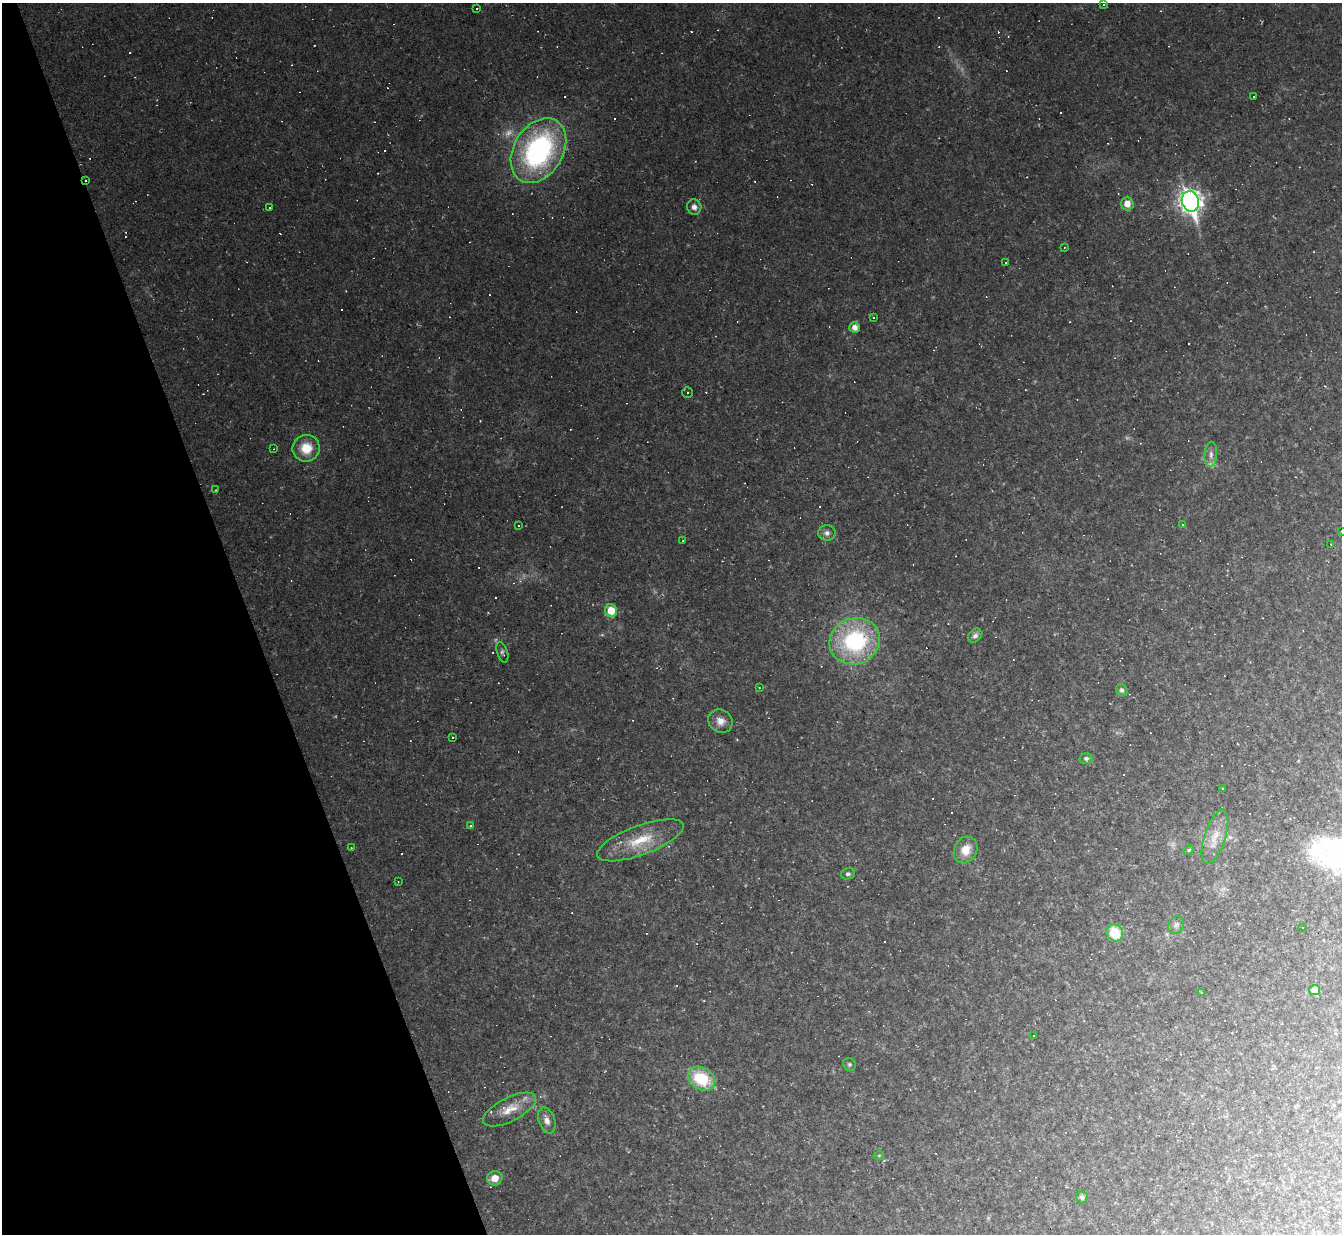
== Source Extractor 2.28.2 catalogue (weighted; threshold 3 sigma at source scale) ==
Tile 5 of 4 x 4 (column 1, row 2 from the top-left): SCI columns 1-1340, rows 2736-3967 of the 5360 x 5344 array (HDU 1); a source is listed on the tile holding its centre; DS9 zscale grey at full resolution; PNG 1344 x 1236 px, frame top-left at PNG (2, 3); each listed source drawn as its Kron ellipse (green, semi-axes under 4 px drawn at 4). Shown black and unused: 19% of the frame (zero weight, under 2 of 3 exposures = <1% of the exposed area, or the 3 px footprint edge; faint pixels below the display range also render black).
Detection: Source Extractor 2.28.2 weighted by HDU 2 'WHT'; one run over the whole footprint, this tile lists its part. Background 0.0701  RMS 0.0083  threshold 0.0376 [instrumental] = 3 sigma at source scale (4.5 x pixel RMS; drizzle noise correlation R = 1.50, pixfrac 1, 0.05/0.05 arcsec/px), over >= 5 px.
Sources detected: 114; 2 too faint to see at this stretch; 57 cosmic-ray / hot-pixel residue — neither listed nor drawn; the other 55 listed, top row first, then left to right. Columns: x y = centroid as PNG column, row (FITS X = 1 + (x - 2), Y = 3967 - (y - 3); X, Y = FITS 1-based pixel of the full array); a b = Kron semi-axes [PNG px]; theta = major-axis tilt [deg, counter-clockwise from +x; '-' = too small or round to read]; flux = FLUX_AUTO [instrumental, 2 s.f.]
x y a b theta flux
1104 5 3 3 - 1.7
476 9 3 3 - 2.5
1253 97 3 2 - 1.2
538 151 35 24 58 170
86 180 3 2 - 1.2
1190 201 10 8 -71 570
1127 204 7 6 - 7.8
269 207 3 2 - 1.1
694 207 8 7 - 4.3
1064 247 4 3 - 0.63
1006 263 3 2 - 0.56
873 317 3 3 - 4.1
855 327 5 5 - 5.8
687 392 5 5 - 1.6
306 448 13 13 - 18
274 449 3 2 - 0.66
1211 454 12 6 86 4.5
215 490 3 2 - 0.5
1183 525 3 2 - 0.62
518 526 3 2 - 0.59
1341 531 3 3 - 0.63
827 533 8 8 - 3.6
683 541 3 2 - 0.5
1331 544 3 2 - 0.58
611 610 6 6 - 15
975 636 8 6 42 2.7
855 641 25 23 20 94
502 652 10 5 -72 2
759 687 2 2 - 0.67
1122 690 6 5 - 2.6
720 721 13 11 -38 7.2
452 738 3 3 - 1.9
1086 758 6 5 - 1.8
1222 788 2 2 - 0.54
471 825 3 3 - 1.8
1215 837 28 10 72 14
640 840 46 14 20 31
351 848 2 2 - 0.44
966 850 14 11 65 11
1189 850 5 4 - 1.2
848 874 7 5 13 2
398 882 3 2 - 0.55
1176 925 9 7 59 2.9
1302 928 3 3 - 2.8
1115 933 8 8 - 26
1315 990 5 5 - 8
1202 993 4 3 - 0.7
1034 1035 2 2 - 0.71
849 1064 7 6 - 1.7
701 1079 14 11 -31 37
509 1110 29 12 27 14
547 1120 13 8 -71 5.3
879 1155 5 3 - 0.73
495 1178 8 7 - 8.3
1082 1197 6 6 - 2.4
Overlapping masked pixels (flux is a lower limit): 1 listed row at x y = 86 180
Isophote crosses this tile's border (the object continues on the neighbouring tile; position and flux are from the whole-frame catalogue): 1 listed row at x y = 1341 531